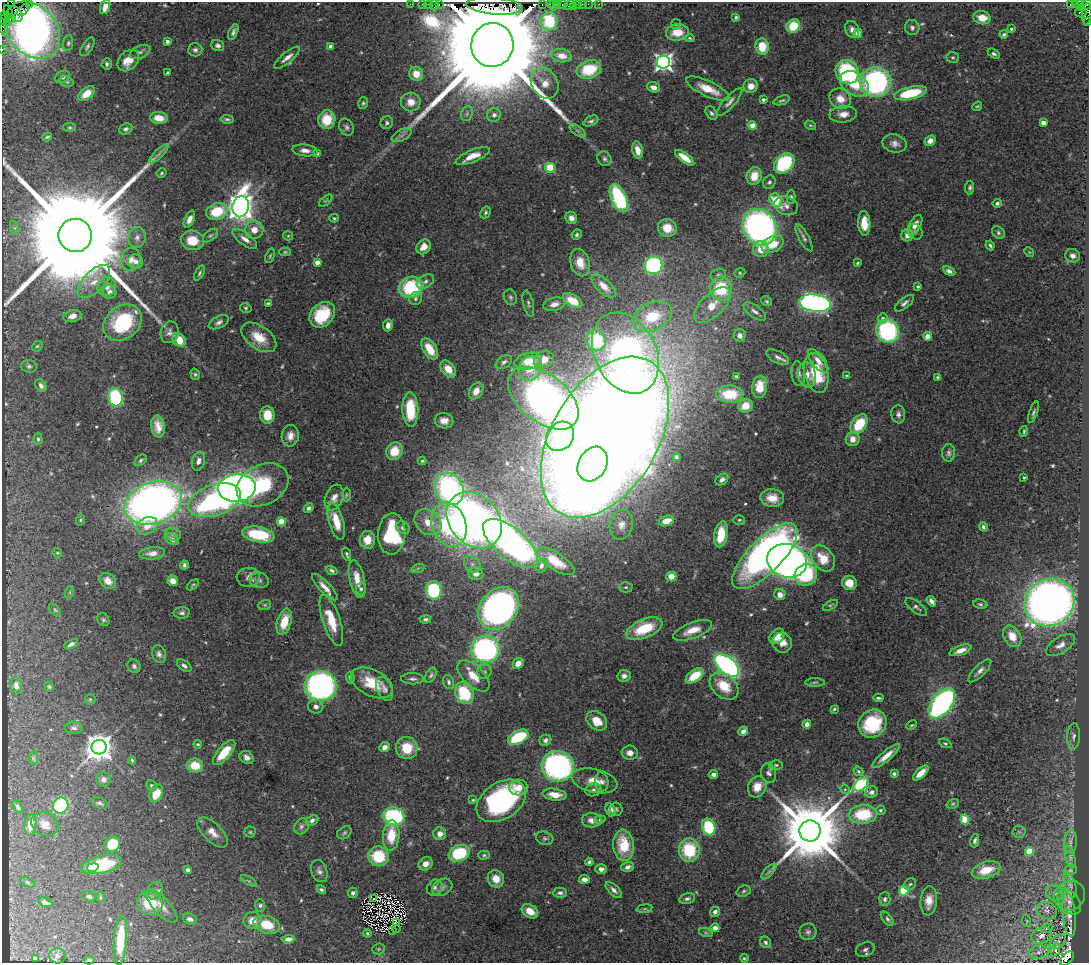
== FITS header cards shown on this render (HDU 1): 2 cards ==
NAXIS1  =                 1087
NAXIS2  =                  961

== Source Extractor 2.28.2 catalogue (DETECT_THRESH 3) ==
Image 1087 x 961 px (HDU 1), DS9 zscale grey, 1 PNG px = 1 image px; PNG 1091 x 965 px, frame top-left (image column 1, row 961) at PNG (2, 2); each listed source drawn as its Kron ellipse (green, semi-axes under 4 px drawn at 4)
Background 2.13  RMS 0.048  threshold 0.144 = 3 sigma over >= 5 px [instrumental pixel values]
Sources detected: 556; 3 with non-positive FLUX_AUTO (blend fragments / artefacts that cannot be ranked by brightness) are neither listed nor drawn; of the other 553, the 500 brightest by FLUX_AUTO listed and drawn (53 fainter detections omitted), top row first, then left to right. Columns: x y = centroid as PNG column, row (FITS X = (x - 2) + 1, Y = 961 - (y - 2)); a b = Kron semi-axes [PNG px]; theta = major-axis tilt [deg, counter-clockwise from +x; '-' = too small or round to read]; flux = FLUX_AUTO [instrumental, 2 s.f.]
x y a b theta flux
12 3 3 2 - 31
29 4 2 2 - 50
410 4 2 2 - 37
422 4 2 2 - 56
439 4 3 2 - 130
542 4 3 2 - 100
550 4 3 3 - 120
558 4 3 2 - 100
562 4 5 3 - 180
577 4 3 2 - 110
582 4 2 2 - 22
588 4 2 2 - 54
599 4 2 2 - 20
1071 4 3 2 - 730
1075 4 4 3 - 46
429 5 4 3 - 210
435 5 5 2 - 110
554 5 5 3 - 360
569 5 6 3 41 45
1080 5 4 2 - 33
495 6 28 8 -5 1900
573 6 3 2 - 30
1085 6 7 3 36 310
105 7 8 5 70 27
23 10 7 2 46 160
8 12 7 3 -72 180
1081 12 6 5 - 340
15 14 8 6 -53 1100
1087 14 11 4 86 590
5 16 3 2 - 78
736 17 4 3 - 6.6
982 18 9 6 -9 44
10 19 5 2 - 240
5 21 6 2 -45 230
549 21 9 8 - 200
1088 22 3 2 - 67
676 24 5 5 - 4.7
793 26 7 6 - 82
3 27 9 3 -77 420
912 27 7 7 - 10
852 29 9 7 -68 14
1011 29 3 3 - 5.1
32 30 32 24 -47 2700
233 32 8 4 67 10
677 32 11 8 5 55
858 33 4 4 - 52
1004 34 4 3 - 7.2
690 38 5 4 - 4.2
167 41 4 3 - 9.7
68 43 8 5 82 6.4
218 45 6 5 - 12
492 45 22 21 - 210000
331 46 4 4 - 25
87 47 10 5 58 9.1
762 47 8 6 -84 73
2 50 2 2 - 32
195 50 7 6 - 11
140 52 11 6 23 12
994 54 6 4 -31 6.9
562 56 10 6 -11 42
953 57 6 5 - 6.2
287 58 16 5 39 20
128 61 12 9 45 49
663 62 6 6 - 1300
107 64 6 5 - 8.5
589 69 12 9 19 140
847 72 12 11 - 330
168 73 4 3 - 6.4
416 74 7 7 - 43
63 77 8 6 29 11
67 82 6 5 - 5.4
876 82 16 15 - 660
545 83 16 13 -58 49
854 84 15 11 -36 81
751 86 7 7 - 30
653 87 6 5 - 19
708 89 23 7 -25 64
910 93 17 6 13 190
87 94 9 6 37 56
840 99 11 9 -32 39
763 100 3 3 - 8.6
782 100 8 3 20 5.5
411 102 10 9 - 38
730 102 18 5 48 16
363 103 6 5 - 6.1
977 106 5 4 - 4.1
711 113 7 5 -56 7.8
467 114 8 5 69 7.4
843 114 14 8 6 27
494 115 7 6 - 14
159 118 9 6 -5 42
227 119 6 4 -8 6.1
327 119 9 8 - 88
591 121 8 4 25 8.5
387 123 6 6 - 8.2
1043 123 4 4 - 27
810 125 6 3 -31 3.8
752 126 4 4 - 69
70 127 6 4 0 4.8
346 127 9 7 -63 10
126 129 7 5 23 9.1
578 131 9 4 -35 8.8
402 135 10 5 27 12
47 137 5 3 - 4.7
930 141 6 5 - 20
894 143 12 9 -12 19
305 150 13 6 -6 20
637 150 9 5 -76 31
159 154 13 3 45 11
318 154 4 4 - 13
472 156 18 6 23 43
685 158 11 4 -37 51
604 159 7 6 - 9
784 163 11 8 45 290
550 168 5 5 - 160
162 173 5 3 - 4.3
754 176 9 7 74 54
769 182 7 6 - 7.7
970 188 7 4 83 7.4
791 197 7 4 -88 6.8
619 198 15 7 -66 360
776 200 7 5 -56 140
326 201 8 3 39 4.3
997 203 5 4 - 8.2
241 206 11 8 78 3400
786 206 12 9 -19 17
217 211 11 8 15 110
486 212 6 4 60 6
334 218 5 4 - 4.3
571 218 6 5 - 19
189 219 9 4 65 21
864 223 12 6 -87 45
915 225 11 6 60 23
760 227 19 16 -61 1200
15 228 7 4 -71 6.3
667 228 9 8 - 49
254 230 9 9 - 36
915 232 8 7 - 9.4
998 233 7 5 -49 7.2
75 235 16 16 - 190000
210 235 9 5 39 7.1
577 235 5 4 - 7.2
907 235 6 6 - 18
288 236 5 4 - 4
137 237 10 8 71 16
804 238 15 5 -61 12
245 239 15 6 -36 24
192 240 12 9 -11 70
772 244 11 8 24 65
990 245 5 3 - 6
424 247 8 6 51 31
761 249 8 8 - 48
285 252 6 4 1 4.6
1029 252 5 4 - 4
270 256 7 4 72 4.8
1073 256 7 6 - 13
131 259 11 10 - 29
136 261 7 7 - 14
317 262 4 4 - 31
580 263 14 9 -74 41
858 263 4 3 - 4
653 265 9 9 - 500
949 271 6 4 -26 12
199 273 8 3 59 5.7
740 273 6 4 22 4.7
718 275 8 6 13 10
94 282 21 10 46 49
425 282 9 6 33 12
604 286 15 7 -43 30
918 286 3 3 - 4.9
107 287 9 9 - 25
411 287 12 10 20 230
721 289 12 11 - 170
110 292 7 6 - 18
510 297 8 6 -65 8
416 298 7 6 - 7.3
573 301 10 6 -29 58
766 301 6 4 -31 5.2
268 303 4 3 - 5.1
528 303 13 5 -77 11
815 303 16 8 -8 1100
904 303 11 5 39 12
554 304 11 6 12 21
712 305 22 11 44 74
246 308 6 4 -14 5.2
755 312 13 6 -35 15
322 315 14 11 45 140
72 316 9 6 14 22
652 317 21 14 27 130
883 318 5 5 - 9.9
219 322 11 6 26 12
123 323 21 16 37 250
388 325 6 4 83 18
888 331 12 11 - 420
170 332 11 9 72 16
740 336 6 6 - 15
928 336 4 4 - 48
259 337 20 11 -35 69
179 340 7 6 - 56
596 340 10 9 - 190
37 346 6 4 42 4.5
430 349 12 6 -59 73
625 353 42 31 -63 2400
778 357 12 6 -26 13
544 359 10 8 28 46
528 361 14 8 14 58
818 361 14 6 -51 25
504 362 9 6 35 11
29 366 8 6 -12 8.3
530 368 13 11 54 67
448 369 9 6 -53 51
798 373 12 6 -84 16
816 373 20 11 -77 150
195 374 6 4 -74 5
807 375 13 8 -80 30
736 376 4 3 - 4.4
847 376 3 3 - 8.2
938 377 4 4 - 5.2
41 386 7 5 -59 12
760 387 11 7 82 57
476 391 9 6 60 34
730 394 14 8 -1 110
116 397 9 7 -80 320
543 398 41 24 -38 1900
745 406 7 6 - 50
410 410 17 8 -89 120
1033 412 11 4 70 8
898 414 9 7 -83 14
267 415 8 7 - 60
444 421 9 7 -12 25
859 424 11 7 55 130
158 426 11 7 -83 33
1024 431 5 3 - 5
290 436 11 8 81 25
560 436 16 13 52 310
605 437 88 53 59 12000
38 439 6 4 -89 5.6
853 439 7 7 - 29
394 451 9 8 - 70
949 453 9 6 87 10
676 457 4 3 - 6.6
141 460 7 4 40 6.4
198 461 9 6 74 19
422 461 4 4 - 4
593 464 18 14 61 1200
1024 477 3 3 - 5.1
722 480 7 5 36 13
262 485 27 20 27 220
237 488 19 13 5 2200
449 489 17 14 -62 600
346 495 7 3 89 4.5
334 498 13 8 69 24
772 498 12 9 -5 42
214 500 27 15 18 620
153 503 29 20 18 2300
309 508 5 4 - 8.3
80 520 5 4 - 4.4
474 520 31 24 -47 1900
739 520 6 5 - 4.9
336 521 19 7 -74 67
666 521 8 5 17 47
281 522 4 4 - 91
428 522 15 11 -40 53
449 524 22 17 -70 420
621 525 15 11 77 30
147 526 11 8 26 41
983 527 5 4 - 7
403 528 7 6 - 9.8
173 534 8 6 -18 11
258 534 16 7 -11 190
392 534 20 13 87 250
721 534 13 6 79 87
172 539 7 5 -31 12
367 540 9 7 84 44
510 544 33 15 -40 1100
57 553 5 4 - 4.2
152 553 13 6 6 20
347 554 7 3 -72 6.2
765 556 43 17 46 1400
823 558 14 10 -51 74
556 561 21 8 -33 65
787 561 20 16 -14 1900
472 564 9 7 -45 16
184 565 4 3 - 6.4
541 566 7 5 75 10
418 568 7 4 19 6.4
332 570 6 4 -20 8.2
476 574 7 6 - 27
806 575 11 10 - 280
248 577 12 9 1 19
671 577 5 5 - 62
357 579 19 7 -77 45
259 580 9 8 - 12
108 581 9 7 -40 31
173 581 5 5 - 23
849 583 7 7 - 49
193 585 7 3 37 4.2
325 587 17 5 -46 30
626 587 7 5 0 5.5
361 589 6 5 - 7.3
434 590 9 8 - 280
70 592 6 4 71 4.5
780 595 6 5 - 20
931 601 6 4 -54 15
1049 603 26 23 30 2700
980 604 7 4 -10 5.7
265 605 6 5 - 4.6
830 605 8 4 31 5
916 607 12 5 -37 11
498 608 23 18 50 1200
55 610 8 4 -53 5
182 613 8 6 3 9.7
425 619 6 4 6 6.7
103 620 7 5 -54 6.5
331 620 27 8 -72 94
284 622 13 7 74 72
644 629 19 9 22 130
693 630 20 8 21 53
777 636 8 6 49 39
1012 636 11 8 -60 51
782 643 10 9 - 29
71 644 7 4 30 11
1061 645 16 8 31 25
485 649 14 13 - 660
960 650 11 5 19 27
159 654 9 6 -73 12
518 663 6 5 - 32
727 665 14 8 -40 930
134 666 7 6 - 9.2
184 666 8 5 -36 12
980 671 15 5 45 16
484 672 7 6 - 9.3
431 675 8 5 60 7.3
473 676 20 10 -43 58
624 676 7 6 - 16
695 676 10 5 36 78
350 678 6 4 -84 8.8
412 679 11 5 0 10
449 682 7 5 -71 7.5
815 682 10 3 0 5.5
372 683 22 13 -26 92
16 686 8 5 -80 18
320 686 16 15 - 950
724 686 16 11 -40 82
49 687 5 4 - 4.8
384 689 12 7 -67 15
464 693 11 9 -62 190
878 698 5 3 - 6
90 699 5 5 - 4.9
942 703 17 9 51 980
316 706 7 7 - 16
834 709 4 3 - 4.6
597 721 11 8 -38 51
807 724 4 4 - 13
872 724 15 13 41 190
912 725 5 3 - 4
74 728 9 6 0 10
743 731 5 4 - 18
1074 736 13 6 86 12
518 737 11 6 27 170
545 740 6 5 - 10
945 743 6 4 -21 4.8
198 744 4 3 - 4.5
99 747 7 7 - 4800
385 747 5 4 - 19
407 748 11 11 - 89
224 752 15 6 50 87
630 753 8 7 - 20
886 756 17 5 40 35
247 757 7 6 - 16
33 758 7 4 90 6.2
132 760 4 3 - 4.4
195 765 8 7 - 67
776 765 7 5 -1 5.8
558 766 16 15 - 840
858 771 5 4 - 6.4
769 773 10 7 -74 13
921 773 10 4 43 32
713 774 4 4 - 14
894 774 4 4 - 6.2
103 779 7 7 - 13
594 781 23 11 -13 49
602 782 9 6 -80 13
152 785 6 4 -45 6.4
861 785 8 5 36 530
757 787 11 9 62 45
519 788 9 8 - 32
845 789 5 4 - 4.4
593 790 8 6 17 11
872 792 6 5 - 13
156 793 9 6 66 74
554 795 12 6 -8 41
473 800 4 3 - 3.8
501 801 27 18 33 550
100 803 9 5 -18 8.5
953 804 6 4 21 5.1
61 806 8 7 - 260
18 807 7 4 -57 6.3
616 809 6 6 - 5.8
610 810 6 5 - 20
880 810 5 4 - 5.3
863 814 14 9 3 160
394 816 11 9 -13 340
965 819 5 4 - 140
312 820 7 4 27 10
592 820 10 7 -1 21
600 820 6 4 19 4.8
45 824 14 11 -30 31
30 825 11 6 85 36
301 826 8 7 - 9.8
709 827 8 6 -70 180
810 831 10 10 - 43000
213 832 19 9 -45 35
250 832 5 5 - 5.1
1019 832 6 6 - 8
344 833 8 5 36 6.7
440 834 6 6 - 18
391 835 15 8 86 87
545 838 9 6 -17 8.7
975 841 7 4 78 9
1070 842 12 6 87 16
112 844 8 7 - 110
624 845 16 10 -84 120
689 850 11 10 - 170
1029 851 4 4 - 110
459 853 11 8 22 150
484 855 6 4 2 5.1
379 856 10 9 - 140
1070 857 11 5 -75 11
589 862 4 3 - 7.1
425 864 7 6 - 22
101 865 21 8 13 250
93 867 6 3 11 41
628 867 7 5 16 14
601 869 6 5 - 18
188 870 4 3 - 7.8
986 870 15 8 17 80
1070 870 7 5 21 5.9
319 871 11 8 -69 15
769 872 10 4 48 8.5
496 879 9 8 - 35
584 879 5 4 - 20
249 881 9 4 -31 6.5
27 882 8 4 -28 4.9
910 884 6 5 - 6.1
1070 885 13 5 -72 14
442 887 11 8 29 14
435 888 8 7 - 9.9
321 890 5 4 - 6.5
614 890 10 5 -45 13
155 891 9 7 61 13
744 891 7 5 19 6.5
904 891 5 4 - 200
353 893 5 5 - 9
560 893 7 5 2 12
1054 893 8 7 - 14
89 896 6 5 - 10
1070 896 16 14 37 30
100 897 6 4 -89 4.4
373 899 3 2 - 4.9
687 899 8 5 13 9.2
885 899 7 5 86 8.8
929 901 14 8 85 37
45 902 7 4 -19 11
1069 902 14 9 -51 20
150 903 13 11 -12 110
260 905 6 5 - 6.8
161 906 21 8 -47 36
645 909 8 4 6 5.5
530 911 9 6 -33 46
1047 911 10 8 -20 18
715 912 5 4 - 11
1069 915 22 6 -84 13
190 919 7 5 -21 12
887 919 8 4 -52 7.4
252 921 9 8 - 38
1027 921 6 3 -71 3.8
396 923 4 2 - 4.6
267 925 13 8 -17 93
397 928 4 2 - 4.6
715 928 4 4 - 15
1047 928 6 4 17 5.3
393 930 2 2 - 63
808 932 8 8 - 12
367 933 4 4 - 5.7
706 933 7 4 -18 5.8
1041 935 10 7 25 23
288 939 7 4 5 16
120 940 25 6 86 130
766 942 6 5 - 7.6
1058 942 9 6 35 6.7
379 949 6 5 - 4.9
865 949 10 7 23 11
1055 950 7 3 69 18
1039 952 10 6 10 17
57 956 8 7 - 9.6
35 958 4 3 - 18
744 958 4 3 - 4
1067 958 8 5 45 1800
89 960 5 4 - 3.8
At the frame edge (FLAGS 8, measured only in part): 8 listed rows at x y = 12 3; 1085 6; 1087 14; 5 21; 1088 22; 3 27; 2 50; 1067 958
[53 fainter detections neither listed nor drawn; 3 non-positive-flux detections neither listed nor drawn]